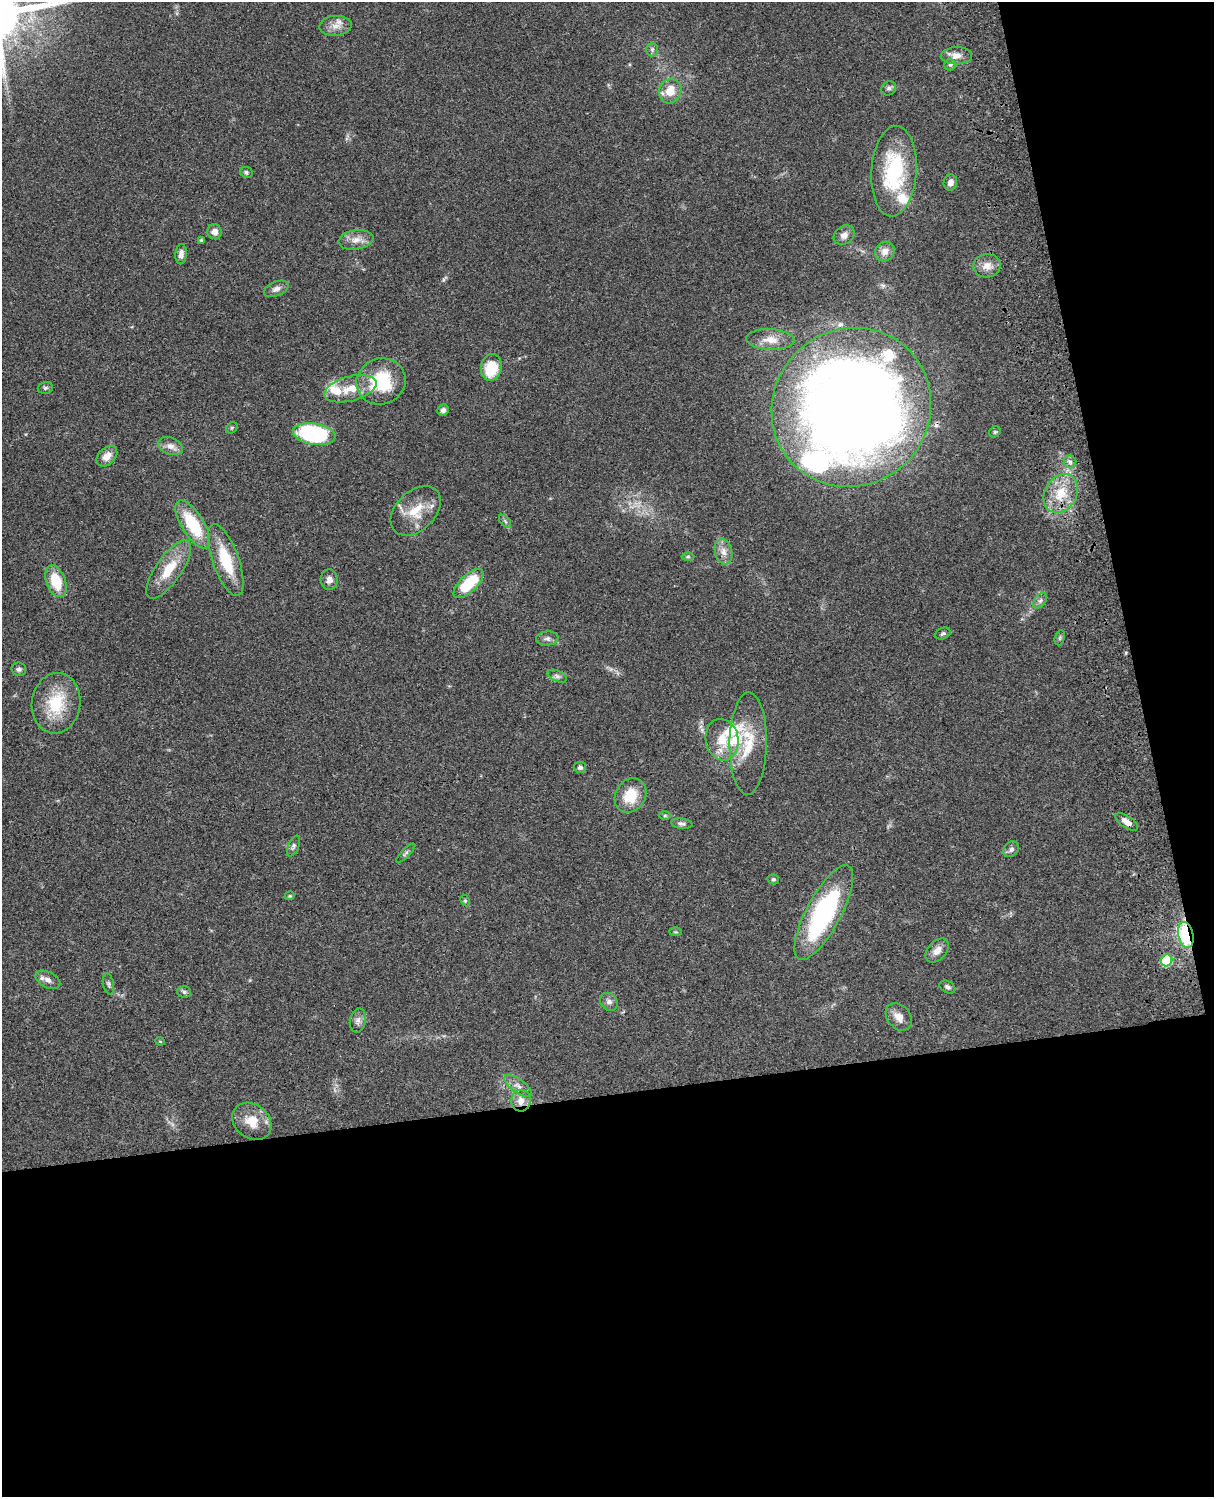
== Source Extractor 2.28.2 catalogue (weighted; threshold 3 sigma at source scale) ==
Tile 12 of 4 x 3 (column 4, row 3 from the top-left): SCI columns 3758-4969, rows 278-1772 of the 5088 x 4927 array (HDU 1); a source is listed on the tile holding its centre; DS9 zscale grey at full resolution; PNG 1216 x 1499 px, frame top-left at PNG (2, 2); each listed source drawn as its Kron ellipse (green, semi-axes under 4 px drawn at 4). Shown black and unused: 33% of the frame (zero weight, under 3 of 4 exposures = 6% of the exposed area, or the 3 px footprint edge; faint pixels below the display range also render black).
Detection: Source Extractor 2.28.2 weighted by HDU 2 'WHT'; one run over the whole footprint, this tile lists its part. Background 0.0806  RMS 0.0058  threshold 0.0262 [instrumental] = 3 sigma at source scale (4.5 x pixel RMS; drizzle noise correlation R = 1.50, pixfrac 1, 0.05/0.05 arcsec/px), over >= 5 px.
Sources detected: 84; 1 cosmic-ray / hot-pixel residue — neither listed nor drawn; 6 inside a brighter listed object's ellipse — not listed separately; the other 77 listed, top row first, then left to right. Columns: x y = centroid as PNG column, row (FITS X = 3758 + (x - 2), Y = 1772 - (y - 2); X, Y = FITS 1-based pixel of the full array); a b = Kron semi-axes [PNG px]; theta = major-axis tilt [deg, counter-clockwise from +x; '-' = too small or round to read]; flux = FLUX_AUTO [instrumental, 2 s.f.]
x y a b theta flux
336 26 16 10 3 5.2
652 49 7 5 90 1.4
956 56 16 8 1 4.9
950 65 6 5 - 1.2
889 88 8 6 39 1.5
670 91 12 11 - 8.9
894 171 45 22 86 50
246 172 6 5 - 1.1
950 182 8 7 - 3.5
215 232 7 7 - 3.4
844 235 11 9 35 3.8
201 240 3 3 - 1
356 240 17 9 8 5.4
885 251 10 9 - 4.8
181 254 10 5 86 3.1
987 266 14 11 5 5.6
276 289 13 7 23 2.6
770 340 24 10 -2 7.8
491 367 13 10 78 19
381 381 25 23 22 33
45 388 8 5 15 1.1
350 389 27 12 15 13
851 407 81 78 43 900
443 410 6 5 - 2
232 428 6 5 - 0.77
995 432 6 5 - 0.88
314 434 21 11 -9 63
170 446 13 8 -23 4
107 456 12 8 44 5.3
1070 462 6 6 - 1.7
1061 493 20 16 60 16
416 511 29 19 43 16
505 521 7 4 -46 1.1
193 524 27 11 -58 29
724 552 13 8 -77 4.3
688 556 6 4 0 0.87
226 560 38 13 -70 22
169 569 34 13 55 16
329 580 10 8 -87 3.1
56 581 17 9 -70 18
468 583 19 8 44 26
1040 601 8 5 53 1.6
943 634 8 5 22 1.3
547 638 11 7 3 2.2
1060 638 8 4 72 1
19 669 7 6 - 1.5
557 676 10 5 -23 1.8
56 703 30 24 83 25
722 740 21 16 -81 12
748 743 51 18 89 24
580 767 6 5 - 1.8
631 795 18 15 57 15
665 816 6 4 1 0.85
1127 822 13 6 -34 3.9
682 824 11 5 -7 1.6
293 846 11 5 67 1.6
1011 849 9 7 45 2.2
406 853 13 4 45 1.3
773 879 6 5 - 0.94
290 896 5 4 - 0.71
465 901 6 4 -63 0.97
824 912 53 17 62 90
675 932 6 3 0 0.61
1186 935 13 7 -76 57
937 951 14 9 49 4.7
1167 960 6 5 - 26
48 980 13 8 -27 3.5
108 984 11 5 -77 1.5
947 987 8 5 -29 1.5
184 992 7 6 - 1.2
609 1002 9 8 - 2.5
899 1017 15 11 -49 5.5
358 1020 12 8 78 2.7
160 1041 4 4 - 0.57
518 1086 16 6 -36 3.4
521 1101 11 10 - 5.2
252 1121 21 17 -38 11
Overlapping masked pixels (flux is a lower limit): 2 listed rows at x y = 1186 935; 521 1101